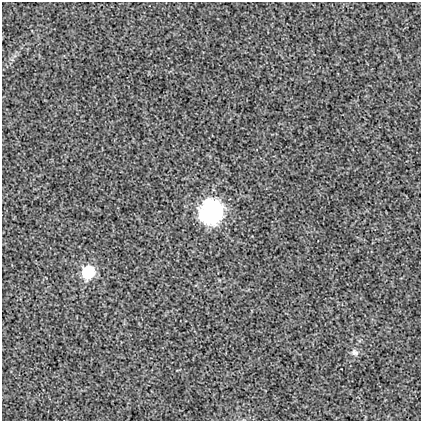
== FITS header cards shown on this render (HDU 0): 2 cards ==
NAXIS1  =                  419
NAXIS2  =                  419

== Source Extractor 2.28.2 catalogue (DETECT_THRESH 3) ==
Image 419 x 419 px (HDU 0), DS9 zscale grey, 1 PNG px = 1 image px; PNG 423 x 423 px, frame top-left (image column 1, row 419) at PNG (2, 2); no overlay
Background 0.00202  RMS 0.02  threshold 0.0587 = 3 sigma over >= 5 px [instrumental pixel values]
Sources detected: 3; all 3 listed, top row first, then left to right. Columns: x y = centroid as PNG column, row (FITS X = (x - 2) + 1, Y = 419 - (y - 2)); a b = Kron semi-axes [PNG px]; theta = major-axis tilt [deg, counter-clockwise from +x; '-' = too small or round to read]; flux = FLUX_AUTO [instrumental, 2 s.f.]
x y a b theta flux
211 211 25 22 74 120
88 272 8 7 - 120
355 352 11 8 -37 6